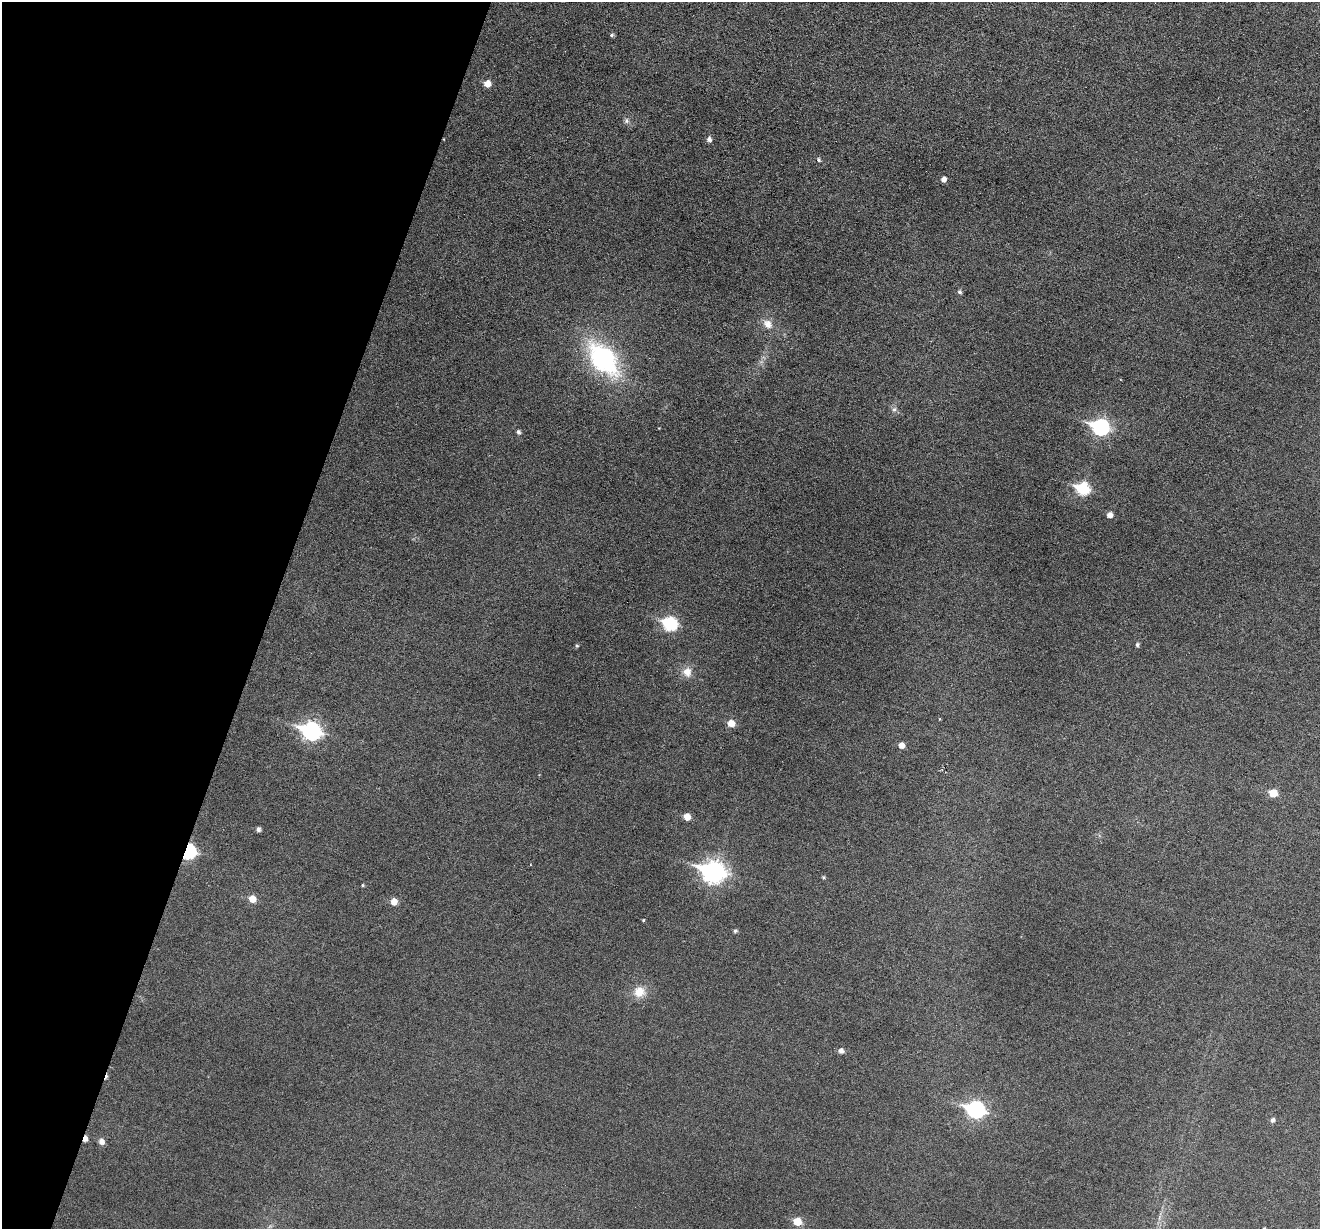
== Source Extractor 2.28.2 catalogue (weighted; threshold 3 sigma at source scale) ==
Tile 9 of 4 x 4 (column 1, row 3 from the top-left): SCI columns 1-1318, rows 1357-2583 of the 5274 x 5294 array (HDU 1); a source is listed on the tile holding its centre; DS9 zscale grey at full resolution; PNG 1322 x 1231 px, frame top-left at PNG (2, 2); no overlay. Shown black and unused: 20% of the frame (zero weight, under 3 of 6 exposures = <1% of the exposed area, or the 3 px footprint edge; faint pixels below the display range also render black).
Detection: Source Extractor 2.28.2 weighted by HDU 2 'WHT'; one run over the whole footprint, this tile lists its part. Background 0.0483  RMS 0.0059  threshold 0.0241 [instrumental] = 3 sigma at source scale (4.09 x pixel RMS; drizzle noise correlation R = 1.36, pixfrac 0.8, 0.05/0.05 arcsec/px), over >= 5 px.
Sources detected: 41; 1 cosmic-ray / hot-pixel residue — not listed; the other 40 listed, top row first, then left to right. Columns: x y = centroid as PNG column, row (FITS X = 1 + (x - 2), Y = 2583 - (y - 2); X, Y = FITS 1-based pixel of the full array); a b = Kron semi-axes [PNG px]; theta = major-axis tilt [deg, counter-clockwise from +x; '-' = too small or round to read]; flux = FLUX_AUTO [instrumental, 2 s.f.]
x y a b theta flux
611 35 6 4 28 0.94
487 83 6 6 - 5.8
626 121 8 7 - 1.6
709 139 6 5 - 2
819 160 5 4 - 1.1
943 179 5 4 - 2.7
959 292 5 4 - 1.3
768 324 13 10 -41 4.8
603 359 41 23 -50 74
894 409 7 5 66 1.5
1100 427 9 7 -16 110
518 432 5 4 - 1.4
1083 489 7 6 - 46
1110 515 5 5 - 3.4
670 624 8 7 - 59
1137 645 5 5 - 1.1
577 646 4 4 - 0.79
687 672 12 11 - 5.3
731 723 6 6 - 6.3
311 731 9 7 -21 170
901 745 5 5 - 3.7
1273 793 6 6 - 9.5
687 817 6 5 - 5.8
258 829 4 4 - 1.7
188 851 7 6 - 90
714 872 10 8 -17 300
823 877 5 4 - 0.67
363 885 4 3 - 0.62
252 899 6 6 - 6.6
394 901 6 6 - 5.1
643 920 4 3 - 0.47
735 931 5 4 - 1
639 992 14 13 - 7.6
841 1051 6 5 - 2.4
976 1110 9 7 -17 130
1272 1120 5 5 - 1.7
85 1139 6 4 76 3.2
101 1141 6 6 - 3
797 1221 6 6 - 11
1264 1228 4 3 - 0.45
Overlapping masked pixels (flux is a lower limit): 2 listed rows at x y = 188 851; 85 1139
Isophote crosses this tile's border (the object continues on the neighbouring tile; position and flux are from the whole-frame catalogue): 1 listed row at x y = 1264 1228